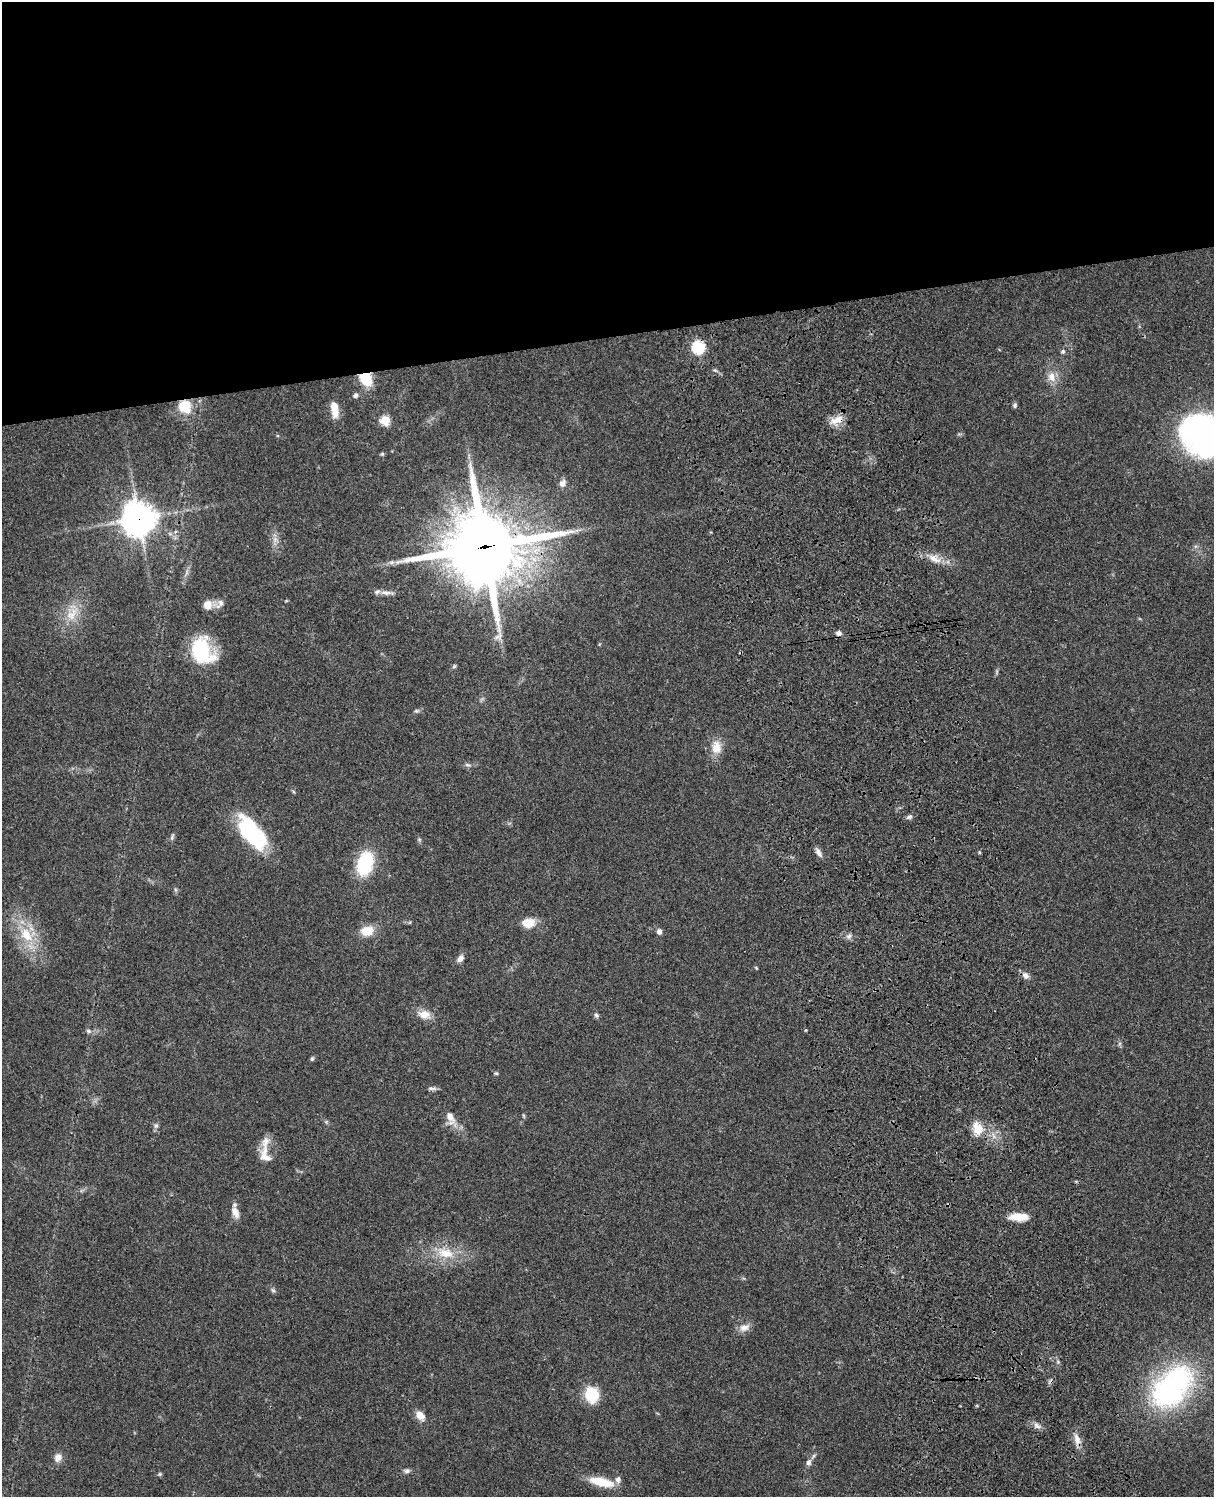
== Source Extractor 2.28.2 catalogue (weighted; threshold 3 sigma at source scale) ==
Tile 2 of 4 x 3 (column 2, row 1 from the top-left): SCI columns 1333-2544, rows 3268-4762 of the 5086 x 4926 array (HDU 1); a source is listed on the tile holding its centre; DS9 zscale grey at full resolution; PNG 1216 x 1499 px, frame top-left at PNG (2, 2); no overlay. Shown black and unused: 23% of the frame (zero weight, under 3 of 4 exposures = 6% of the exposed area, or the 3 px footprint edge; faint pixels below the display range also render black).
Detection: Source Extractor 2.28.2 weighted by HDU 2 'WHT'; one run over the whole footprint, this tile lists its part. Background 0.0863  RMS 0.0061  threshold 0.0276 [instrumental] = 3 sigma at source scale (4.5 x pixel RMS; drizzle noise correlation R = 1.50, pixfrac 1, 0.05/0.05 arcsec/px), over >= 5 px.
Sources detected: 79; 3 inside a brighter object's white glare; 2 cosmic-ray / hot-pixel residue — not listed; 4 inside a brighter listed object's ellipse — not listed separately; the other 70 listed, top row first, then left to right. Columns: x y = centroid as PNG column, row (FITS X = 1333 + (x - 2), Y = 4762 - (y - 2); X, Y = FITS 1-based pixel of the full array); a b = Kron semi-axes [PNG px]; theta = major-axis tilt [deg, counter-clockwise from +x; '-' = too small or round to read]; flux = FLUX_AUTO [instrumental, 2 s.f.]
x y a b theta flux
698 347 6 6 - 82
1063 351 6 6 - 1.1
1052 377 15 11 -74 6.5
366 381 14 13 - 14
355 395 6 6 - 1.7
1015 405 7 5 69 1.2
184 406 18 15 -36 15
334 409 17 7 -82 9.5
385 420 5 5 - 33
837 420 18 9 15 7.3
1201 433 50 42 -32 150
382 454 5 5 - 0.8
562 483 9 7 57 3.5
138 519 12 11 - 950
275 539 9 7 89 3
484 547 30 28 8 3700
934 559 20 8 -29 7.4
187 572 7 4 72 1.4
386 593 17 6 -2 3.3
286 601 5 3 - 0.53
221 603 10 9 - 3.1
207 605 12 10 67 6.4
72 614 24 13 49 12
838 633 6 5 - 2.4
202 651 29 22 -58 39
454 666 6 5 - 0.92
416 711 7 5 1 1.1
716 747 20 14 -85 8.4
467 765 8 4 -18 1.3
909 817 8 5 10 1.6
249 831 46 18 -44 48
172 837 10 4 70 1.2
819 853 13 5 -63 2.8
365 863 23 15 74 36
528 923 16 12 1 8.3
367 931 16 12 12 9.9
659 931 8 7 - 2
26 935 24 15 -54 19
849 936 8 6 17 1.9
460 958 10 6 49 3
1025 975 10 7 -32 3.1
424 1014 16 10 -13 7.2
596 1015 7 6 - 1.3
806 1030 4 3 - 0.57
88 1031 7 5 -22 1.4
312 1059 6 5 - 0.92
496 1073 6 4 -7 0.8
432 1088 13 4 -4 1.8
524 1116 6 4 -71 0.7
450 1118 21 11 -71 6.6
326 1122 5 5 - 0.85
156 1125 8 7 - 1.6
977 1128 20 13 -77 9.6
265 1155 24 13 -77 8.8
234 1211 14 10 -85 4.1
1019 1217 21 8 0 9.6
445 1253 27 14 -16 16
273 1290 7 5 -43 1.2
744 1327 14 10 17 4.8
1058 1362 7 4 -72 1
1172 1387 63 38 48 110
592 1395 15 13 -84 20
420 1415 13 9 -44 5.6
1037 1426 11 7 -34 2.8
1077 1439 17 8 -77 5.1
58 1457 12 10 64 3.9
809 1462 9 7 74 2.5
407 1471 8 6 16 1.7
160 1474 5 5 - 0.83
601 1482 29 9 -12 14
Overlapping masked pixels (flux is a lower limit): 7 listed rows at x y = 698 347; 366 381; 184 406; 837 420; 138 519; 484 547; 1077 1439
Isophote crosses this tile's border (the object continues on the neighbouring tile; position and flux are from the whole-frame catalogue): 1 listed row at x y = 1201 433